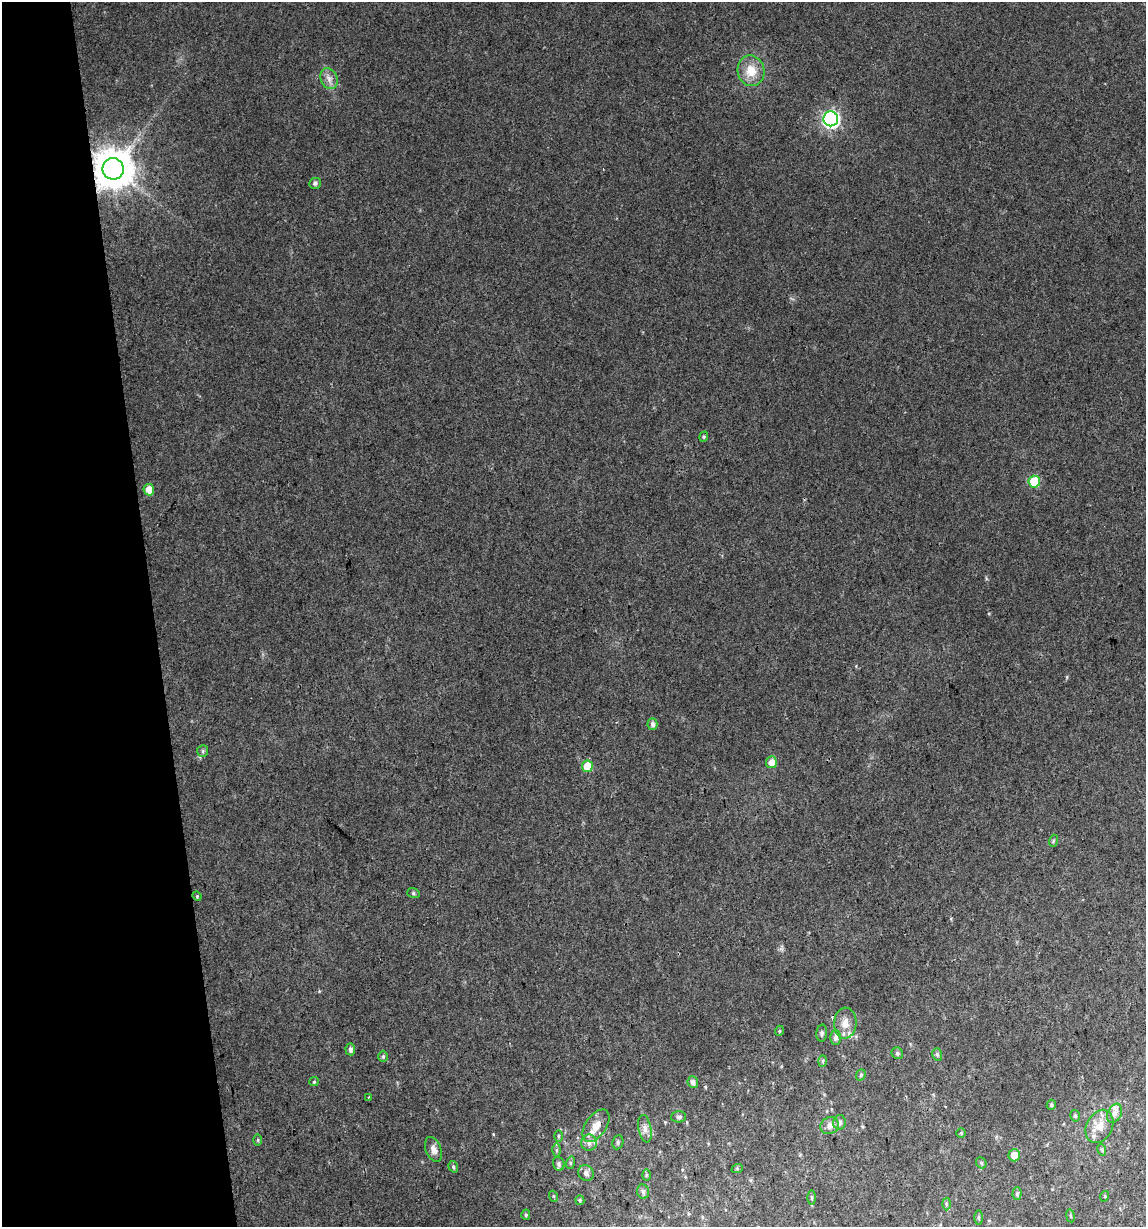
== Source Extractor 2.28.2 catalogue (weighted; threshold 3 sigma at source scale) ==
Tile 5 of 4 x 4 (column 1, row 2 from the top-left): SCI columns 29-1172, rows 2453-3677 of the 4679 x 4903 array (HDU 1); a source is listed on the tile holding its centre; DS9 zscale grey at full resolution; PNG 1148 x 1229 px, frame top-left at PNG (2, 2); each listed source drawn as its Kron ellipse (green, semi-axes under 4 px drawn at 4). Shown black and unused: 13% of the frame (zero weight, under 2 of 3 exposures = <1% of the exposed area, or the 3 px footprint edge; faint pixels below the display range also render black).
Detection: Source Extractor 2.28.2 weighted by HDU 2 'WHT'; one run over the whole footprint, this tile lists its part. Background 0.0342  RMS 0.0064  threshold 0.0287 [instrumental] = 3 sigma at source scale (4.5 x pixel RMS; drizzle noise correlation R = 1.50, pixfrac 1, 0.0396/0.0396 arcsec/px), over >= 5 px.
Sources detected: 67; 4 inside a brighter listed object's ellipse — not listed separately; the other 63 listed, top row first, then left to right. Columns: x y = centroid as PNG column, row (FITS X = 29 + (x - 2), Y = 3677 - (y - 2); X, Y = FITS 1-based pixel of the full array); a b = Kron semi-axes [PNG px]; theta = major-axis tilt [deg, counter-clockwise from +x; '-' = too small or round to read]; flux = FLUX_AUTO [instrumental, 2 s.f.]
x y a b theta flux
751 71 15 13 -78 11
329 79 11 8 -66 3.9
831 119 7 7 - 180
113 169 11 10 - 1800
315 183 6 5 - 1.5
704 437 5 4 - 0.83
1034 482 6 6 - 27
149 490 6 5 - 6.6
652 724 6 5 - 2.2
203 751 6 5 - 1.2
771 762 6 5 - 5.4
587 766 6 5 - 13
1053 841 6 4 72 0.83
413 893 6 5 - 1.2
197 896 5 4 - 0.74
845 1023 15 11 87 6.8
779 1031 5 3 - 0.7
822 1033 8 5 85 1.4
835 1037 7 5 89 2.5
350 1049 6 5 - 2.1
897 1053 6 5 - 1.4
937 1054 6 5 - 1.2
383 1056 6 5 - 1.2
822 1061 6 4 88 0.97
861 1075 6 4 70 1
314 1082 5 4 - 0.78
693 1082 6 5 - 3
369 1097 3 2 - 0.61
1051 1105 5 4 - 1.1
1115 1113 10 7 66 2.9
1075 1116 6 4 -73 1.1
679 1117 7 5 1 1.4
839 1122 7 6 - 2.1
596 1126 18 10 55 9.2
830 1126 9 8 - 3.7
1099 1126 17 13 63 8.8
645 1129 14 6 -78 3.5
961 1133 5 4 - 0.74
558 1136 6 4 89 1
258 1140 5 3 - 0.79
618 1142 7 5 80 1.5
589 1143 8 8 - 3.3
433 1149 13 7 -68 3.6
556 1150 6 4 89 1.1
1102 1150 6 3 -72 0.78
1014 1155 6 5 - 5.4
570 1163 6 4 72 0.99
981 1163 6 5 - 1
559 1164 7 5 -69 1.5
453 1167 6 4 -71 1.1
737 1169 6 4 18 0.72
586 1173 8 7 - 2.8
646 1175 6 4 89 0.87
643 1192 7 6 - 1.9
1017 1194 6 4 88 1.3
553 1196 5 3 - 0.67
1105 1196 5 3 - 0.54
812 1198 7 4 90 1
580 1200 4 4 - 0.98
946 1204 6 4 -89 1
526 1215 5 4 - 1
1070 1216 7 3 -81 0.78
978 1217 7 3 -90 0.8
Overlapping masked pixels (flux is a lower limit): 1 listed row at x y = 113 169